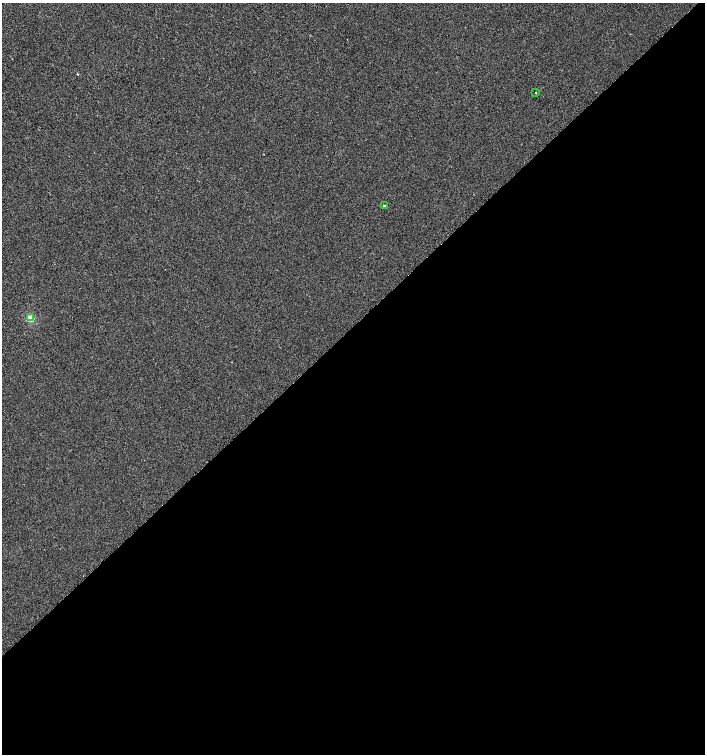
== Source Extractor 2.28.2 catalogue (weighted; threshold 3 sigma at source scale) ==
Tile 15 of 4 x 4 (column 3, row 4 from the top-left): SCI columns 3027-4432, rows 1-1504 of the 5987 x 6019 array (HDU 1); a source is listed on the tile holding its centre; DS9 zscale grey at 2 x 2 block average (1 PNG px = mean of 2 x 2 image px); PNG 707 x 756 px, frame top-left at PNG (2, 3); each listed source drawn as its Kron ellipse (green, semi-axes under 4 px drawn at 4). Shown black and unused: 57% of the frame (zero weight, under 2 of 3 exposures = <1% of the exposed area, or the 3 px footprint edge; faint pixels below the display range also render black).
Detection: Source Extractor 2.28.2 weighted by HDU 2 'WHT'; one run over the whole footprint, this tile lists its part. Background -8.51e-04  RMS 0.0041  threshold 0.0186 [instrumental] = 3 sigma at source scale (4.5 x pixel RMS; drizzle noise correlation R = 1.50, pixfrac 1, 0.0396/0.0396 arcsec/px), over >= 5 px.
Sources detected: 3; all 3 listed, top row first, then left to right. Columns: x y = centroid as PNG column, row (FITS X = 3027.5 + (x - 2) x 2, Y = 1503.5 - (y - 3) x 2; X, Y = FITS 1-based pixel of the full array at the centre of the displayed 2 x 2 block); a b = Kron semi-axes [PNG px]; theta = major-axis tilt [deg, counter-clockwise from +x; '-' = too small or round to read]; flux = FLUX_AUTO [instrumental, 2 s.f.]
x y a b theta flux
535 93 2 2 - 1.4
384 206 3 2 - 2.6
30 318 3 3 - 32